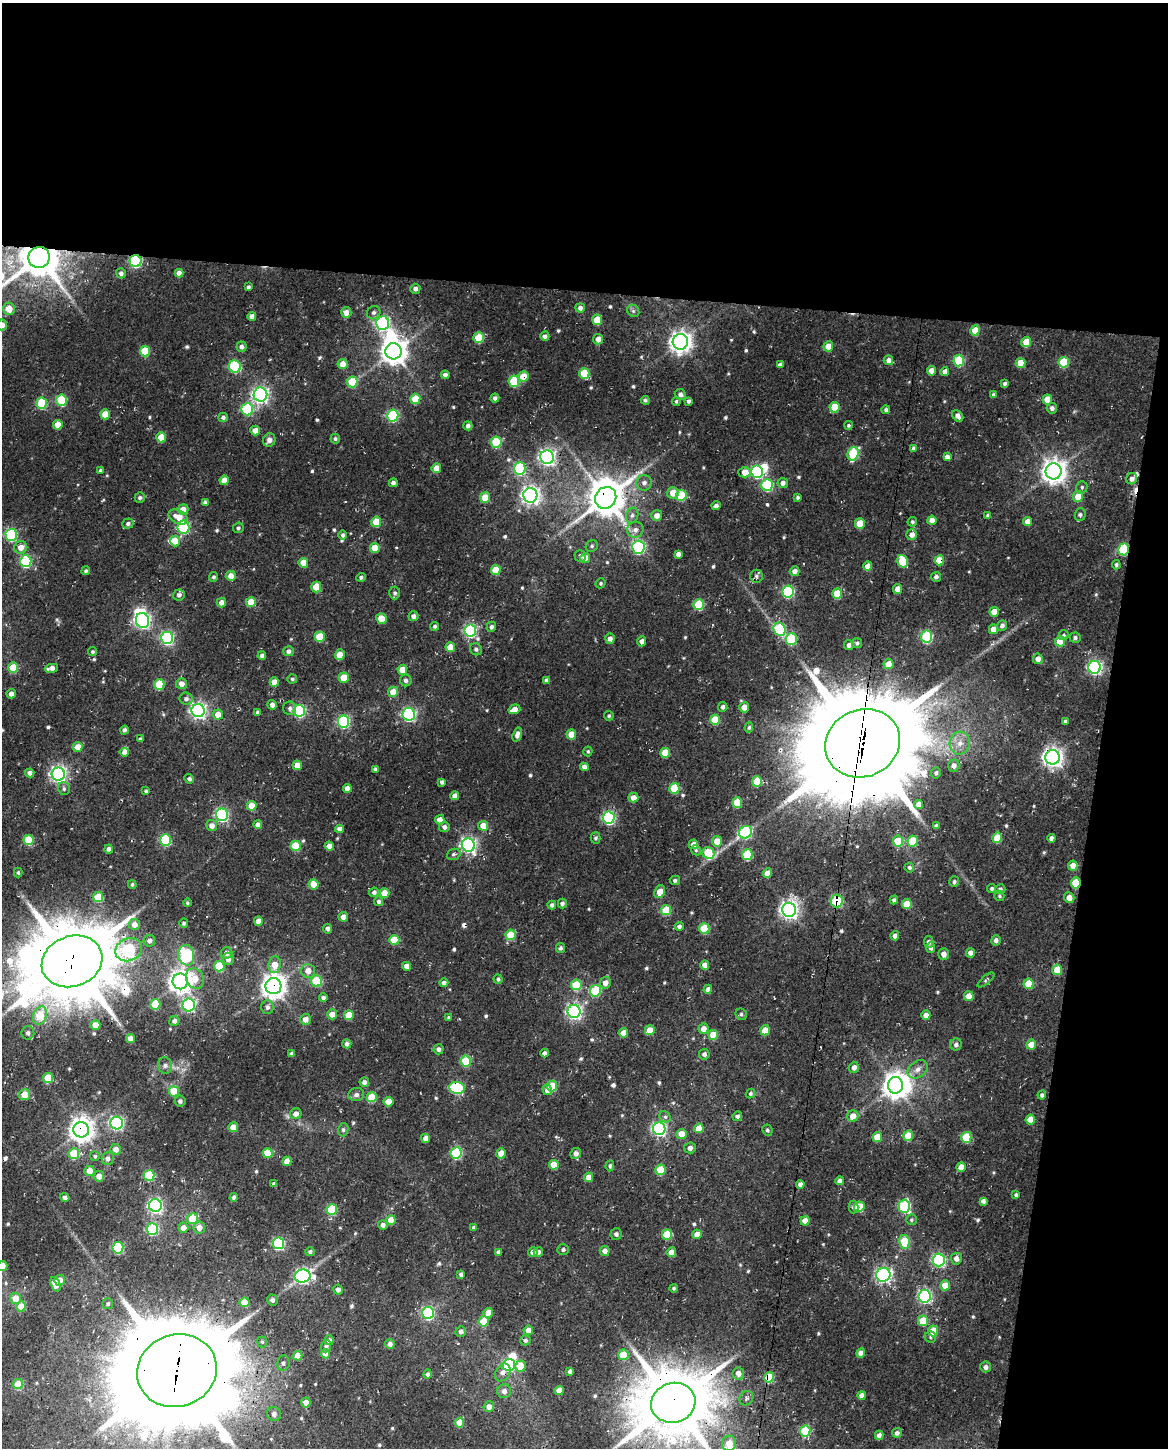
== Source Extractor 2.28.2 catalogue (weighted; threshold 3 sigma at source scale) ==
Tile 4 of 4 x 3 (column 4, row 1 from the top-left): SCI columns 3516-4681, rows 3233-4678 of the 4702 x 5021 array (HDU 1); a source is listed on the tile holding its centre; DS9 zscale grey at full resolution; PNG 1170 x 1450 px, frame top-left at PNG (2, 3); each listed source drawn as its Kron ellipse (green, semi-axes under 4 px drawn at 4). Shown black and unused: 26% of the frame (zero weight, under 3 of 4 exposures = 6% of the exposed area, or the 3 px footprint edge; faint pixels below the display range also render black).
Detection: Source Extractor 2.28.2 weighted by HDU 2 'WHT'; one run over the whole footprint, this tile lists its part. Background 0.0296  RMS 0.0068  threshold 0.0305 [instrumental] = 3 sigma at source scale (4.5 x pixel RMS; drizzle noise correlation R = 1.50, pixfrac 1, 0.0396/0.0396 arcsec/px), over >= 5 px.
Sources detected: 596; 6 inside a brighter object's white glare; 5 cosmic-ray / hot-pixel residue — neither listed nor drawn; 2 inside a brighter listed object's ellipse — not listed separately; of the other 583, all 500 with FLUX_AUTO >= 1.09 (the completeness limit of this list) listed and drawn (83 fainter detections not listed), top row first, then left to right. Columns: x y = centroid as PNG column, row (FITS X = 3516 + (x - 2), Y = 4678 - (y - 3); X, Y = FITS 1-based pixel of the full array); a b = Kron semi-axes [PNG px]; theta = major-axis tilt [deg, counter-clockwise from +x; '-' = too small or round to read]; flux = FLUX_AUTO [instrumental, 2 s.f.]
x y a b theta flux
39 257 11 10 - 2800
136 261 6 6 - 88
121 273 5 5 - 2.3
179 273 4 4 - 4.1
248 287 4 3 - 1.5
415 289 5 5 - 2.6
580 308 5 4 - 2.8
9 309 6 6 - 11
633 311 7 5 -45 1.4
346 312 5 5 - 5.1
374 313 7 6 - 2
252 316 4 4 - 4.1
597 320 5 5 - 17
383 323 7 6 - 120
2 325 5 5 - 4.2
975 330 5 5 - 12
545 336 5 4 - 2.4
479 338 5 5 - 23
598 339 5 5 - 5.3
680 342 8 7 - 490
1026 342 5 5 - 17
828 346 5 5 - 9.4
241 347 5 5 - 2.8
145 351 5 5 - 23
393 351 8 8 - 770
888 360 5 4 - 3.7
959 360 6 5 - 43
1064 362 5 5 - 32
1020 363 5 5 - 12
342 364 5 5 - 7.2
780 365 4 4 - 2.7
235 367 6 6 - 58
931 371 4 4 - 5.5
945 371 4 4 - 3.2
584 373 5 5 - 20
445 375 4 4 - 2.8
523 377 5 5 - 15
514 381 6 5 - 33
352 382 5 5 - 26
1005 384 4 4 - 1.8
680 394 6 5 - 2.8
993 394 4 4 - 1.1
260 395 7 7 - 230
495 398 4 4 - 2
415 399 5 5 - 17
61 400 5 5 - 36
645 400 4 4 - 1.4
1047 400 5 5 - 11
676 401 5 4 - 1.1
688 401 4 3 - 1.5
42 403 6 5 - 38
834 407 5 5 - 15
1052 408 5 5 - 2.5
247 409 6 6 - 53
886 410 4 4 - 1.7
105 414 5 4 - 11
393 415 6 5 - 68
958 416 6 4 -48 3.6
223 417 5 4 - 2
58 425 5 5 - 10
848 425 4 4 - 1.2
468 426 4 4 - 2.5
255 431 5 5 - 5.7
161 437 5 5 - 14
335 439 5 5 - 1.5
269 440 7 6 - 3.8
496 442 6 5 - 38
913 448 4 4 - 1.8
853 454 7 5 74 42
547 457 7 6 - 220
947 457 4 4 - 3.4
436 468 5 4 - 9.5
520 469 6 5 - 62
100 470 4 4 - 1.3
1053 471 8 8 - 640
745 472 6 5 - 9.4
757 472 6 6 - 78
1132 479 6 5 - 3.1
224 480 4 4 - 6.9
393 483 4 4 - 2.5
644 483 7 7 - 3.2
783 483 5 5 - 3
767 485 6 5 - 55
1082 487 6 5 - 1.5
673 493 6 5 - 8.5
530 495 7 7 - 330
681 495 5 5 - 27
1078 496 5 5 - 9.8
485 497 5 5 - 11
798 497 4 3 - 1.2
140 498 5 5 - 1.4
606 498 11 10 - 2100
205 502 4 4 - 1.7
716 506 4 4 - 2.2
183 509 5 5 - 6.7
657 515 5 5 - 4.9
1080 515 6 5 - 1.7
632 516 8 6 74 2.3
988 516 4 3 - 1.8
178 517 10 6 -27 9.4
932 520 4 4 - 4.5
376 522 5 5 - 17
912 522 5 4 - 1.3
1027 522 4 4 - 5.3
860 523 5 5 - 16
128 524 5 5 - 1.8
183 527 6 6 - 74
238 528 5 5 - 1.4
635 530 8 8 - 3.9
11 535 6 5 - 68
343 535 5 4 - 1.7
912 535 5 5 - 4.2
175 541 5 5 - 11
592 546 6 5 - 1.4
21 547 7 6 - 6.1
638 547 6 6 - 94
375 548 5 5 - 11
1124 549 6 5 - 51
678 554 4 4 - 3
580 556 6 5 - 1.7
585 558 5 5 - 6.1
939 560 5 5 - 14
26 561 6 5 - 68
903 561 6 5 - 25
303 563 5 5 - 12
1116 565 4 4 - 1.6
868 566 5 4 - 6.7
496 570 5 5 - 16
86 571 4 4 - 1.3
795 571 5 4 - 3.5
231 576 5 5 - 5.8
756 576 6 6 - 1.7
214 577 5 4 - 1.5
361 577 4 4 - 1.6
936 577 5 5 - 2.1
601 583 5 4 - 1.2
316 587 5 5 - 18
897 589 5 4 - 5
788 592 6 5 - 67
395 593 6 5 - 1.6
837 594 5 5 - 16
179 595 6 5 - 2.4
221 602 5 5 - 4.4
251 602 5 5 - 16
699 605 5 5 - 30
994 612 5 4 - 9
413 616 5 5 - 2.9
381 619 6 5 - 14
142 620 7 6 - 200
1002 625 5 4 - 2.3
435 626 4 4 - 1.6
491 627 5 4 - 2.1
779 629 7 6 - 51
993 629 5 4 - 7.2
470 631 6 6 - 95
1063 635 5 4 - 1.3
320 637 5 5 - 22
927 637 6 5 - 62
167 638 6 6 - 99
1075 638 5 5 - 1.7
610 639 5 4 - 3.6
791 639 6 5 - 41
642 641 5 4 - 3.3
1060 641 5 5 - 17
857 643 5 5 - 1.5
849 645 5 5 - 2.4
450 647 5 4 - 8.8
476 649 6 5 - 1.9
288 651 5 5 - 2.2
93 652 4 4 - 1.2
340 655 5 5 - 11
262 656 4 4 - 2.4
1038 659 5 5 - 4.8
888 664 5 5 - 10
1095 667 6 6 - 140
13 668 5 5 - 21
52 668 7 4 13 4
402 670 5 5 - 9.7
344 678 5 5 - 14
292 679 5 4 - 1.3
406 680 6 6 - 2.3
546 680 4 4 - 2.3
274 682 5 4 - 7.2
159 684 5 5 - 27
181 684 5 5 - 4.3
393 692 5 5 - 9.2
11 694 5 4 - 3.7
186 699 6 6 - 2.3
272 705 4 4 - 3.1
723 707 5 4 - 2.2
744 707 5 5 - 6.6
290 708 7 6 - 2
514 709 6 5 - 5
198 711 6 6 - 220
299 711 6 5 - 76
258 712 4 3 - 1.8
409 714 6 6 - 120
218 715 5 5 - 8
609 716 5 4 - 1.2
715 720 5 5 - 18
344 721 6 6 - 88
1065 721 4 4 - 1.5
749 727 5 4 - 1.3
124 730 4 4 - 1.9
571 734 5 5 - 11
517 735 7 4 72 3.1
141 739 4 3 - 1.8
863 743 38 33 24 14000
960 743 11 10 - 7.3
77 747 5 5 - 7.1
588 751 5 4 - 1.1
124 752 4 4 - 4.4
665 753 5 5 - 15
1052 757 7 7 - 380
297 765 5 4 - 8.9
954 766 6 5 - 3.3
584 767 4 4 - 3.5
375 769 4 4 - 1.4
30 773 4 4 - 3.3
936 773 6 4 82 1.5
58 774 6 6 - 230
189 779 5 4 - 2
757 781 5 5 - 18
442 782 4 3 - 1.9
347 788 4 4 - 5.6
674 788 5 5 - 28
64 789 6 6 - 1.6
146 791 3 3 - 1.3
455 796 4 4 - 4.9
633 798 5 5 - 6.2
737 803 5 5 - 23
919 804 4 4 - 4.7
252 806 5 5 - 14
222 815 6 6 - 110
609 818 6 6 - 92
440 820 5 5 - 5.7
258 824 4 4 - 3.1
212 825 5 5 - 4.3
483 826 5 5 - 10
936 826 4 4 - 2.4
444 827 5 5 - 2.8
339 829 4 4 - 3.7
745 832 7 6 - 80
595 838 5 5 - 1.5
997 838 5 5 - 17
1051 838 4 4 - 3.2
28 840 5 5 - 29
165 840 5 5 - 47
717 841 5 5 - 10
898 841 5 5 - 21
913 841 5 5 - 25
693 844 5 4 - 5.1
468 845 7 6 - 190
296 846 5 5 - 23
329 846 4 4 - 5
109 849 4 4 - 2.5
696 850 5 4 - 1.2
708 853 6 5 - 32
454 854 7 5 22 1.6
747 855 5 5 - 32
1073 866 5 5 - 7.2
909 867 5 5 - 1.4
18 872 5 4 - 1.3
768 873 5 4 - 7.9
675 880 5 5 - 1.4
954 882 5 5 - 1.6
1076 883 5 5 - 25
132 884 4 4 - 1.3
314 884 5 5 - 12
992 889 5 4 - 1.4
1000 889 5 5 - 2
374 892 5 4 - 2.2
660 892 6 5 - 6.9
385 893 5 5 - 12
999 896 5 5 - 1.1
98 897 5 5 - 23
1069 898 5 5 - 5.4
894 900 4 4 - 1.9
379 901 4 4 - 1.6
837 901 6 6 - 46
187 903 4 4 - 1.1
562 904 5 4 - 2.2
907 904 5 5 - 14
552 905 4 4 - 1.8
666 910 5 5 - 26
789 910 7 7 - 290
343 917 5 4 - 4.8
258 921 4 4 - 5.5
184 923 4 4 - 1.8
135 924 5 5 - 5.3
679 926 4 4 - 2.2
328 929 5 4 - 3
704 929 5 5 - 29
510 935 5 5 - 19
895 936 4 4 - 2.9
394 940 5 5 - 18
996 940 5 4 - 2.9
149 941 6 6 - 2.6
929 942 6 4 -77 2.4
560 948 5 4 - 1.6
931 948 5 4 - 1.9
129 950 14 11 23 78
227 953 6 5 - 3.7
970 953 5 4 - 3.6
944 954 6 5 - 3.9
186 955 10 8 -80 76
228 959 6 5 - 3.9
72 961 31 25 20 7400
275 965 8 6 82 9.9
705 965 4 4 - 5.8
219 966 5 5 - 25
407 966 4 4 - 3.8
1057 970 5 5 - 16
308 971 7 7 - 6.5
195 978 11 8 -61 9.8
498 979 5 4 - 1.5
986 980 10 4 39 1.2
180 981 8 7 - 520
317 981 5 5 - 33
444 983 4 4 - 2.6
605 983 6 5 - 4.7
1029 984 5 5 - 16
576 985 5 5 - 25
273 986 8 8 - 610
708 989 4 4 - 3.7
595 991 5 5 - 39
969 996 5 4 - 8.1
323 998 4 4 - 2.4
155 1004 5 5 - 22
189 1005 6 6 - 100
267 1007 7 6 - 2.6
574 1011 6 6 - 190
332 1014 5 5 - 7.6
741 1014 6 5 - 1.5
349 1015 5 5 - 13
926 1015 4 4 - 4.5
40 1016 9 6 69 21
449 1017 4 4 - 1.2
305 1019 5 5 - 4.5
174 1021 5 5 - 2.7
95 1025 5 5 - 7.1
703 1029 5 5 - 5.6
650 1030 5 5 - 14
765 1030 5 4 - 9.2
28 1033 7 6 - 2.6
623 1033 4 4 - 6.9
713 1035 5 5 - 15
131 1038 4 4 - 5.3
347 1044 4 4 - 2.4
956 1045 6 5 - 2.3
1031 1045 5 4 - 9.1
439 1049 5 5 - 2.3
545 1053 4 4 - 3
292 1054 4 4 - 2.3
704 1054 5 5 - 2.4
466 1061 5 5 - 31
165 1065 8 7 - 2.2
854 1067 5 5 - 3.5
918 1069 11 8 35 4.3
48 1078 5 5 - 19
364 1082 5 4 - 2.3
895 1085 8 7 - 720
552 1086 5 5 - 24
457 1088 8 6 -8 70
547 1090 5 4 - 4.1
174 1091 5 5 - 17
750 1093 5 4 - 1.4
25 1095 5 5 - 10
356 1095 8 6 14 2.7
1042 1095 4 4 - 1.7
372 1097 5 5 - 22
180 1101 5 5 - 1.9
388 1102 5 5 - 11
296 1114 6 5 - 4.2
737 1116 5 5 - 2.5
853 1116 6 5 - 7.6
665 1117 6 5 - 1.5
1030 1120 5 4 - 10
117 1123 6 6 - 120
233 1127 5 4 - 10
699 1128 5 4 - 9.3
659 1129 6 6 - 130
81 1130 8 7 - 650
343 1130 6 5 - 1.5
767 1130 6 5 - 1.4
681 1134 5 5 - 9.2
908 1136 5 5 - 16
877 1137 5 4 - 10
966 1137 5 5 - 28
426 1138 4 4 - 4.6
690 1148 6 5 - 2.8
116 1149 5 5 - 4.8
268 1153 5 5 - 16
456 1153 6 5 - 55
501 1153 5 5 - 8.9
576 1153 5 5 - 3.2
74 1154 5 5 - 22
95 1156 5 5 - 1.3
108 1158 6 6 - 2.7
287 1161 4 4 - 7.7
554 1165 5 5 - 12
610 1166 5 4 - 1.3
961 1167 5 4 - 7.3
660 1170 5 5 - 21
90 1171 5 5 - 8.7
149 1175 5 5 - 33
99 1176 5 5 - 5.4
588 1177 4 4 - 6.8
840 1181 4 4 - 3.1
274 1184 4 4 - 1.9
800 1184 4 4 - 3.8
1016 1195 4 3 - 1.4
65 1197 5 4 - 1.9
234 1197 4 4 - 2.6
983 1201 4 4 - 2.3
155 1205 6 6 - 150
904 1206 6 6 - 69
853 1207 6 5 - 1.9
859 1207 5 5 - 21
332 1209 5 5 - 35
193 1219 5 5 - 22
391 1220 5 4 - 11
912 1220 5 5 - 1.3
805 1221 5 4 - 8.3
383 1225 5 4 - 3
183 1228 5 5 - 5.3
199 1228 6 6 - 5.7
474 1228 4 4 - 2.4
152 1229 6 5 - 62
616 1234 5 5 - 2
697 1234 5 4 - 6.4
667 1235 5 5 - 23
905 1242 7 5 -79 32
278 1243 6 5 - 78
118 1248 5 5 - 58
563 1249 6 5 - 1.6
605 1251 5 5 - 4.4
310 1252 4 4 - 1.7
498 1252 4 4 - 2
533 1252 5 4 - 3.5
538 1252 5 4 - 2.9
671 1252 5 4 - 7.3
956 1259 6 5 - 3.6
939 1260 6 6 - 110
2 1266 5 5 - 7.9
461 1274 4 4 - 2.3
883 1275 7 6 - 170
302 1276 8 6 11 160
60 1280 5 5 - 4.9
55 1284 7 4 -65 7.2
945 1285 5 5 - 11
674 1288 4 4 - 1.1
338 1290 5 5 - 3.1
925 1296 6 6 - 120
16 1298 5 5 - 9.6
272 1300 5 5 - 2.5
245 1302 5 5 - 15
108 1304 5 5 - 1.4
21 1306 5 5 - 8.6
428 1313 6 6 - 76
488 1313 5 4 - 9.5
484 1321 5 5 - 14
923 1321 5 5 - 20
528 1330 5 4 - 4.5
933 1331 5 5 - 13
461 1332 5 5 - 2.6
930 1337 6 5 - 1.2
329 1340 5 4 - 2.9
525 1340 5 5 - 1.5
262 1342 5 5 - 1.2
390 1344 5 5 - 3.2
326 1346 6 5 - 2.6
861 1353 4 4 - 5.4
325 1354 4 4 - 9.6
623 1355 5 5 - 19
298 1356 5 4 - 9.7
283 1363 7 6 - 1.9
509 1365 6 6 - 53
520 1366 5 5 - 13
986 1367 5 5 - 2.5
177 1371 40 36 19 15000
570 1371 4 4 - 2.8
503 1372 9 7 57 3.7
738 1373 6 6 - 4.5
428 1374 5 4 - 2.1
769 1377 5 5 - 29
18 1384 5 5 - 15
559 1390 4 4 - 8.2
504 1391 7 7 - 3.4
862 1395 4 4 - 4.4
746 1398 7 6 - 2
306 1402 5 5 - 5.4
673 1403 22 20 17 5800
489 1407 5 5 - 4.6
274 1414 7 7 - 3.2
459 1423 5 5 - 14
805 1431 5 5 - 36
897 1433 5 4 - 2.3
879 1435 4 4 - 3.7
729 1443 7 7 - 8.5
Overlapping masked pixels (flux is a lower limit): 19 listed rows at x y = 39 257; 136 261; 523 377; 606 498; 1124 549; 939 560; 863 743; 1052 757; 1076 883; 837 901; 72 961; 273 986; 457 1088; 81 1130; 554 1165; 177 1371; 503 1372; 769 1377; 673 1403
Isophote crosses this tile's border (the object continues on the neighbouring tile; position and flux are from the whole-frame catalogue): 4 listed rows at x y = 39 257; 2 325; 2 1266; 673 1403